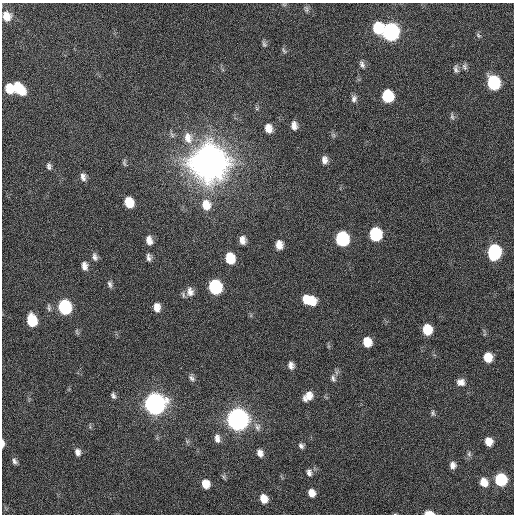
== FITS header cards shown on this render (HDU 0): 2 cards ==
NAXIS1  =                  512 / Axis length
NAXIS2  =                  512 / Axis length

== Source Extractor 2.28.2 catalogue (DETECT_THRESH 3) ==
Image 512 x 512 px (HDU 0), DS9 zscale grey, 1 PNG px = 1 image px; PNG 516 x 516 px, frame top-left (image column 1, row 512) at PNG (2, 3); no overlay
Background 47.5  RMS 7.1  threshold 21.3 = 3 sigma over >= 5 px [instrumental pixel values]
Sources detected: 78; all 78 listed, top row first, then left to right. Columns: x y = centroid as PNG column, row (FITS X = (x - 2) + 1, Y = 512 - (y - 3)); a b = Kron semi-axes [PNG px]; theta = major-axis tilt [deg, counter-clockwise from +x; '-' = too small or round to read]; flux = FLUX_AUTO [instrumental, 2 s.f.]
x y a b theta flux
284 4 6 4 -1 5.9e+02
306 9 9 6 -76 1.2e+03
7 16 11 9 -78 6.2e+03
378 28 10 8 -81 2.2e+04
391 32 10 9 - 1.7e+05
478 35 7 4 -45 7.6e+02
264 44 10 5 -68 1.2e+03
284 51 9 4 -55 8.3e+02
362 64 10 6 -64 1.7e+03
465 67 9 6 -83 1.3e+03
456 69 10 6 -82 1.6e+03
494 83 10 8 -81 5.2e+04
9 88 9 7 -70 9.7e+03
19 89 14 8 -48 1.3e+04
388 96 9 8 - 2.8e+04
354 99 9 7 82 1.9e+03
452 117 10 5 -77 1.1e+03
294 126 11 7 -81 2.9e+03
268 128 10 8 -76 4.4e+03
172 135 9 5 -55 1.2e+03
188 138 17 12 -75 7.2e+03
324 160 10 7 -86 2.6e+03
208 162 12 11 - 3.0e+06
124 163 11 5 -89 1.0e+03
49 166 9 6 -87 1.5e+03
83 177 10 6 -79 2.3e+03
129 202 9 7 -72 1.1e+04
206 205 14 11 -77 8.0e+03
375 234 9 8 - 3.9e+04
342 239 10 8 -81 5.6e+04
149 240 10 7 -77 3.8e+03
242 240 9 7 -87 3.4e+03
279 245 9 7 -85 4.2e+03
494 252 10 8 85 6.3e+04
95 257 10 7 -72 1.9e+03
149 257 9 6 -85 1.8e+03
230 258 10 8 -78 1.4e+04
84 266 10 7 -80 2.9e+03
110 284 10 6 -69 1.5e+03
215 287 10 8 -75 6.0e+04
190 292 13 10 -82 3.7e+03
306 300 9 6 -71 5.5e+03
311 301 11 8 -60 9.1e+03
65 307 9 8 - 6.2e+04
157 307 9 7 -86 4.2e+03
49 308 11 6 -83 1.3e+03
32 320 10 7 -78 1.9e+04
427 330 9 7 -81 1.2e+04
367 342 9 7 -76 7.8e+03
488 357 8 7 - 9.1e+03
291 365 9 7 -73 2.5e+03
191 378 9 6 -71 1.6e+03
333 378 10 7 -78 1.7e+03
461 382 9 8 - 2.9e+03
113 395 8 5 -69 1.3e+03
308 396 11 8 43 5.3e+03
154 404 10 9 - 4.7e+05
433 413 8 5 -84 1.0e+03
237 419 10 9 - 5.4e+05
257 427 13 8 -64 2.9e+03
217 438 11 7 -82 2.9e+03
187 441 7 4 -19 7.9e+02
488 442 8 6 -75 5.3e+03
3 443 9 3 -90 1.4e+03
301 446 7 6 - 1.5e+03
78 452 9 7 -74 2.4e+03
260 453 9 7 -69 2.9e+03
469 454 8 6 -89 1.2e+03
14 461 8 6 -60 1.5e+03
453 465 8 7 - 2.4e+03
309 473 10 7 -82 1.9e+03
224 477 7 4 -71 8.3e+02
501 480 8 8 - 3.6e+04
484 482 8 7 - 5.9e+03
206 484 8 7 - 6.6e+03
312 493 7 6 - 4.3e+03
264 499 8 7 - 5.8e+03
429 513 8 4 -1 5.3e+03
At the frame edge (FLAGS 8, measured only in part): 2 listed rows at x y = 3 443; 429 513